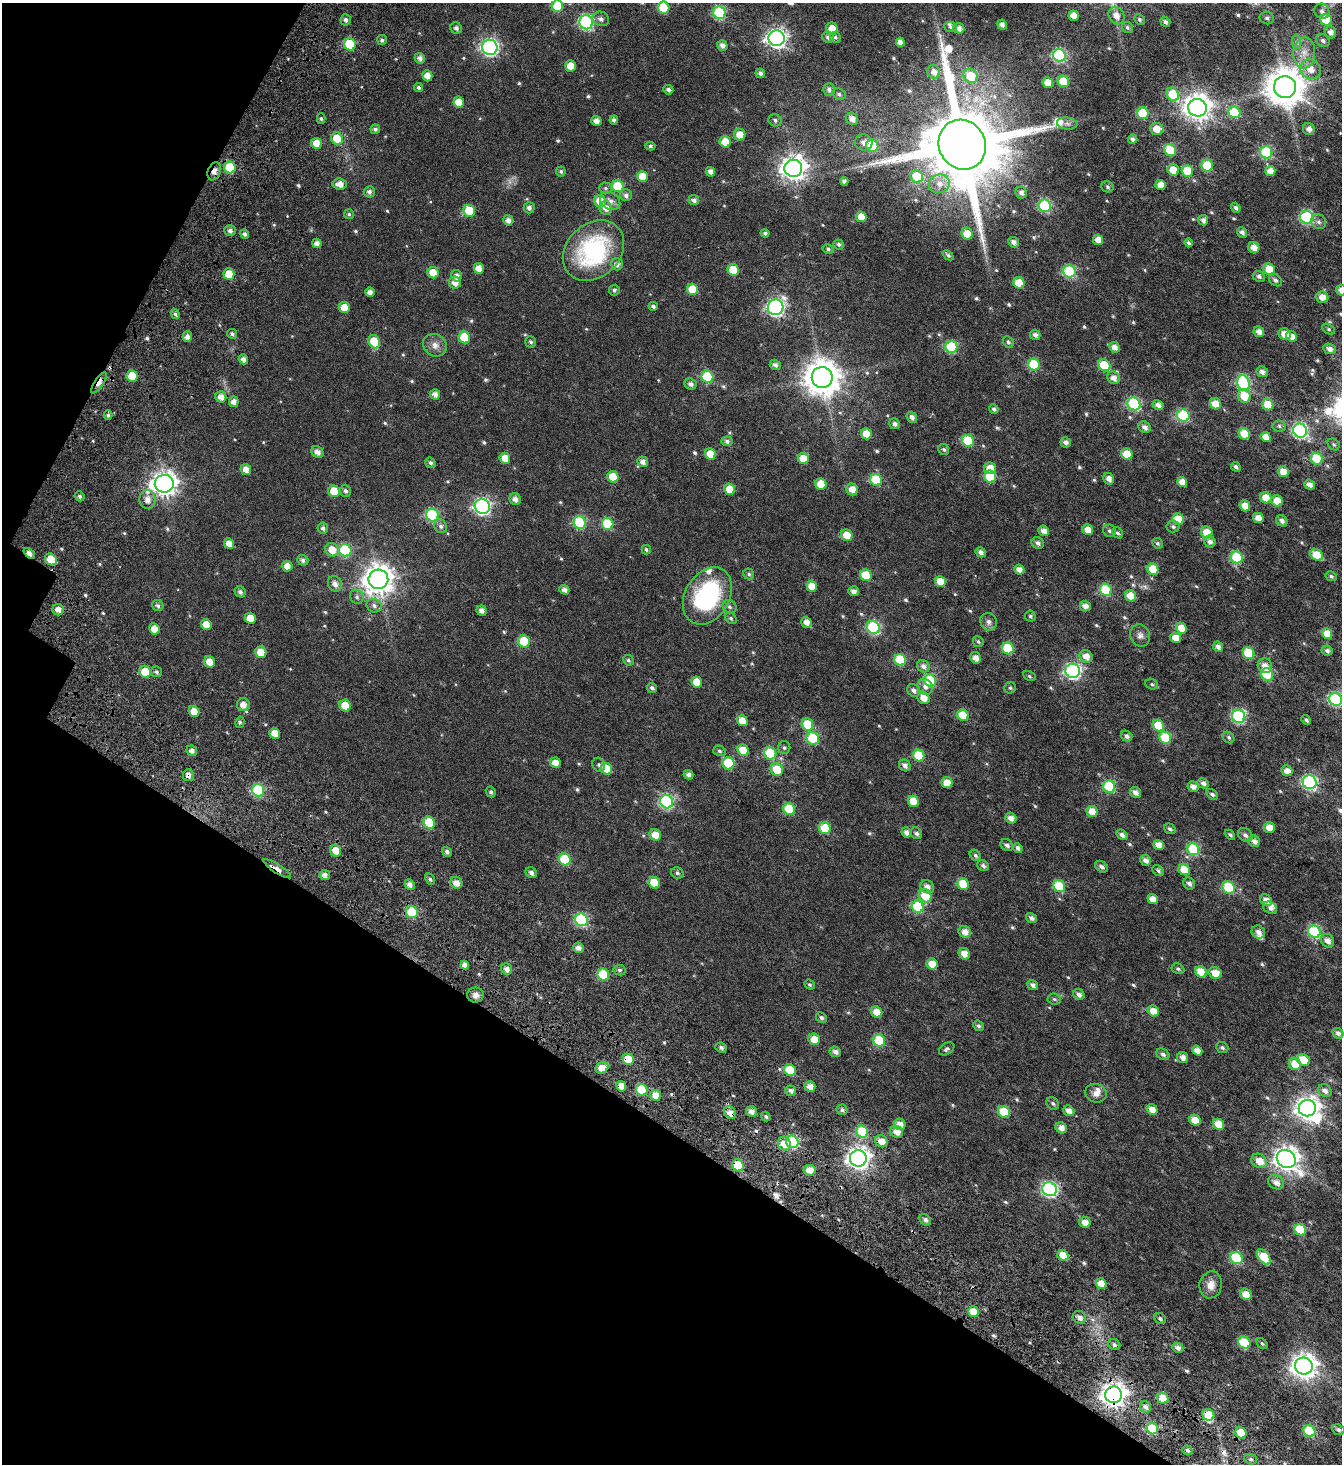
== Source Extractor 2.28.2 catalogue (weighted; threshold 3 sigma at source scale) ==
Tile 9 of 4 x 4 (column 1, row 3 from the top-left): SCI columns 489-1828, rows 1633-3094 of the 6271 x 6196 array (HDU 1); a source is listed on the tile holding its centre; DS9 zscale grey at full resolution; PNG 1344 x 1466 px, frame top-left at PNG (2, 3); each listed source drawn as its Kron ellipse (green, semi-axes under 4 px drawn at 4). Shown black and unused: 28% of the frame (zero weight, under 4 of 7 exposures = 11% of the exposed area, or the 3 px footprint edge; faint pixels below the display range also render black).
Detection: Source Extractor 2.28.2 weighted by HDU 2 'WHT'; one run over the whole footprint, this tile lists its part. Background 0.0166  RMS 0.0053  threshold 0.0218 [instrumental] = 3 sigma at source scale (4.09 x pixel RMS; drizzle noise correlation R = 1.36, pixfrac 0.8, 0.0396/0.0396 arcsec/px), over >= 5 px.
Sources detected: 613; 2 too faint to see at this stretch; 1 inside a brighter object's white glare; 4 cosmic-ray / hot-pixel residue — neither listed nor drawn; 7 inside a brighter listed object's ellipse — not listed separately; of the other 599, all 500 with FLUX_AUTO >= 0.758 (the completeness limit of this list) listed and drawn (99 fainter detections not listed), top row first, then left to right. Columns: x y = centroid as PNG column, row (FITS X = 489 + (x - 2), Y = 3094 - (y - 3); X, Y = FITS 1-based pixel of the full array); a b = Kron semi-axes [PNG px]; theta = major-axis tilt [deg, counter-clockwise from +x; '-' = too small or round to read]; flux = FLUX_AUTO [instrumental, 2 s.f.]
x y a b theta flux
557 6 6 5 - 16
664 8 6 5 - 21
1322 11 8 7 - 2.1
720 13 6 6 - 43
1074 16 5 5 - 4.4
1117 16 9 7 -60 3.3
1267 18 7 6 - 1.2
601 19 8 7 - 1.9
1139 19 6 5 - 0.87
346 20 5 5 - 1.5
1326 20 6 5 - 15
586 22 7 7 - 76
1165 22 5 4 - 1.3
1002 24 5 4 - 2.1
951 27 6 5 - 1.1
1127 27 6 5 - 0.85
456 28 6 5 - 1.5
832 28 6 5 - 4.6
959 28 5 5 - 2.4
1330 32 6 5 - 2.6
828 37 6 5 - 1.6
835 37 5 5 - 0.9
776 38 8 8 - 200
382 40 5 5 - 1.1
1323 41 7 6 - 1.4
900 42 4 4 - 3
1296 42 7 4 -89 1.1
350 44 6 5 - 25
722 46 5 5 - 2.3
490 47 8 7 - 120
1304 53 15 11 87 5.8
1059 55 6 6 - 62
420 58 5 5 - 2.1
570 66 5 5 - 6.5
1311 69 11 9 -37 5
934 72 7 6 - 2.7
760 73 5 4 - 1.7
427 76 5 5 - 4.1
971 76 7 6 - 13
1063 82 6 5 - 15
1048 83 5 5 - 6.9
1285 87 11 11 - 1100
419 88 5 4 - 1.1
829 89 6 5 - 1.6
668 90 5 4 - 1.4
839 94 7 5 -30 1.1
1173 94 7 5 -55 18
459 102 5 5 - 7.2
1197 108 9 9 - 460
1234 112 6 5 - 23
1143 113 6 5 - 20
321 119 5 4 - 0.78
852 119 6 5 - 3
614 120 4 4 - 1.4
775 120 7 6 - 1.2
596 121 5 5 - 2.8
1067 124 10 6 -7 1.6
375 129 5 4 - 1.2
1157 129 7 6 - 5.2
1309 129 6 6 - 2.5
740 135 6 5 - 6.7
337 139 6 5 - 9.9
1133 139 5 4 - 1.5
725 142 5 5 - 8.7
864 142 9 8 - 2.7
316 143 5 5 - 6.5
962 145 25 23 -61 7800
650 146 5 4 - 1
872 146 6 6 - 18
1170 150 6 5 - 14
1266 152 6 6 - 42
1207 166 6 5 - 20
230 167 6 6 - 18
793 168 9 8 - 390
1173 170 6 5 - 7.4
214 171 9 6 67 2.4
561 171 5 5 - 0.94
1187 171 6 5 - 15
1270 171 5 5 - 4.2
710 172 5 4 - 2.6
642 176 5 5 - 6.5
917 177 6 6 - 16
844 181 4 4 - 1.7
340 184 7 5 -5 3.8
939 184 10 9 - 3.5
1161 185 5 5 - 4.5
618 186 6 5 - 19
1107 187 6 5 - 0.95
605 188 6 5 - 0.86
369 192 5 5 - 1.5
1021 192 6 5 - 2.2
626 195 6 6 - 1.6
694 200 5 5 - 1.6
600 201 6 6 - 9.5
610 201 11 8 -35 2.6
1045 206 6 6 - 46
529 208 5 5 - 1.8
606 208 7 6 - 3.2
1236 208 5 4 - 1.3
469 211 6 5 - 14
349 214 5 5 - 0.82
861 217 5 5 - 6.8
1307 217 7 6 - 55
508 220 5 5 - 2.1
1203 220 5 5 - 2
1319 222 8 7 - 1.6
230 231 6 5 - 1.6
1242 232 5 5 - 1.6
765 233 4 4 - 1.1
245 234 4 4 - 1.4
967 234 6 5 - 6.1
1098 240 5 5 - 3.5
1013 242 6 5 - 2.3
317 243 5 4 - 2.1
1188 243 4 3 - 0.93
839 244 5 5 - 1.1
1254 248 6 5 - 3.3
828 249 6 4 -30 0.89
593 251 34 26 44 53
948 255 6 4 -41 0.79
617 264 6 6 - 2
479 268 5 5 - 4.4
1269 269 6 5 - 9.5
733 270 6 5 - 14
1069 271 6 6 - 44
433 273 6 5 - 6.8
229 274 6 5 - 8.2
456 276 6 5 - 2.3
1259 276 6 5 - 1.4
1275 280 7 5 -44 1.5
455 283 6 6 - 3.5
1019 283 6 5 - 10
692 289 6 5 - 11
614 290 5 5 - 1
1341 290 5 5 - 3.5
370 292 4 4 - 2.3
1322 297 6 5 - 4.4
653 306 4 4 - 1
776 307 8 7 - 130
344 308 6 5 - 6.3
175 314 5 4 - 1
1329 329 7 5 -28 0.79
1259 332 5 5 - 2.8
232 334 5 4 - 1.1
1284 334 6 5 - 5.3
1035 335 5 5 - 1.8
1291 336 5 5 - 3.7
187 337 5 5 - 2.4
464 337 6 5 - 16
374 342 7 5 -62 12
531 342 6 5 - 1.1
1008 342 6 5 - 0.93
435 345 12 11 - 3.4
951 347 6 6 - 34
1115 347 6 5 - 2.8
1329 349 6 5 - 2.1
243 359 5 4 - 2.2
1034 364 6 5 - 22
775 365 6 5 - 1.5
1104 365 6 5 - 18
1262 372 6 5 - 2.3
132 376 6 5 - 9.8
707 377 6 6 - 26
822 377 10 10 - 940
1113 378 7 6 - 3
99 383 12 4 57 5.4
1243 383 8 6 -71 54
691 384 6 5 - 1.7
435 394 5 5 - 2.5
1244 396 7 6 - 8.6
221 397 6 5 - 3.4
234 402 5 5 - 2.6
1134 404 7 6 - 53
1216 404 6 5 - 8.6
1158 405 5 4 - 2.6
1268 405 6 5 - 8.8
994 409 5 4 - 1.2
108 415 4 4 - 0.85
1183 416 6 6 - 36
912 417 5 5 - 2.2
894 424 5 5 - 1.5
1279 426 6 5 - 0.9
1145 427 6 5 - 2.1
1300 431 7 6 - 84
866 434 5 5 - 7.5
1244 434 6 5 - 12
1266 437 5 5 - 5
727 441 5 5 - 1.3
968 441 6 5 - 23
1066 442 5 5 - 2
1334 444 6 5 - 0.84
944 449 6 5 - 1
317 452 6 5 - 2.3
710 454 6 5 - 8.1
1127 454 6 5 - 11
505 458 5 5 - 5.7
803 459 6 5 - 8
1317 459 6 5 - 22
643 462 5 5 - 2.3
430 463 5 5 - 1.1
1236 467 5 4 - 1.2
990 468 6 5 - 6.2
246 469 6 5 - 3.3
1283 472 5 5 - 6.1
613 477 6 5 - 10
990 477 6 5 - 18
1109 479 6 5 - 2.8
876 480 6 5 - 22
1182 482 5 5 - 4.4
164 484 9 9 - 390
821 484 5 5 - 9
1309 485 6 5 - 2.3
730 489 6 5 - 8.3
852 489 6 5 - 5
334 491 6 5 - 9.8
345 491 6 5 - 1.4
80 496 5 5 - 1.3
1266 498 6 5 - 6
515 499 6 5 - 2.3
148 500 9 8 - 3.1
1277 501 6 5 - 7.2
482 506 7 7 - 120
1245 506 5 5 - 5.4
432 515 6 6 - 44
1258 518 5 5 - 3.9
1178 519 6 5 - 11
1282 521 6 5 - 2
580 523 6 6 - 38
608 524 6 5 - 22
441 526 7 6 - 1.4
1173 527 6 6 - 1.1
323 528 5 5 - 1.4
1088 530 5 5 - 4.3
1044 531 5 5 - 3.1
1110 531 6 6 - 1.2
1207 532 6 5 - 7.8
1118 533 6 5 - 0.89
847 535 6 5 - 6.5
1210 542 6 5 - 2
1038 543 6 5 - 1.6
1157 543 5 5 - 0.78
229 544 5 5 - 3.6
332 550 7 6 - 6.8
345 550 6 6 - 37
646 550 5 4 - 0.88
981 552 5 4 - 2.1
29 553 6 4 -40 3.8
1317 555 7 5 -36 11
1237 557 6 6 - 30
51 559 6 5 - 8.7
303 560 5 5 - 1.5
287 566 5 5 - 3.4
1153 569 6 5 - 11
1019 570 5 5 - 2.8
749 574 6 5 - 0.95
866 575 6 5 - 14
1331 576 6 4 -28 0.99
378 579 10 9 - 620
940 581 5 5 - 7.1
335 584 8 7 - 2.9
812 586 5 5 - 7
564 590 5 4 - 2.2
1106 590 6 5 - 28
854 591 5 5 - 2.1
240 592 6 5 - 1.4
707 596 30 22 60 51
1130 596 6 5 - 8
357 597 7 6 - 1.2
158 606 6 5 - 1.3
374 606 8 6 -21 1.7
1085 606 5 5 - 3
730 607 7 6 - 1.2
58 610 6 5 - 2.9
482 610 5 5 - 2.4
1030 616 5 5 - 0.76
250 618 5 5 - 5.3
731 618 6 5 - 0.9
806 622 5 5 - 3.3
989 622 9 8 - 2.1
206 624 5 5 - 5.1
873 627 6 6 - 52
1181 628 5 5 - 7
154 629 6 5 - 5.1
1327 634 5 5 - 6.2
1140 635 11 9 -65 2.4
1176 638 5 5 - 5.6
524 641 6 5 - 21
978 642 5 5 - 0.77
1218 647 5 5 - 2.1
1008 648 6 5 - 23
1327 651 5 5 - 1.5
261 652 6 5 - 7.3
1249 653 6 5 - 21
1086 656 7 6 - 3.9
975 658 6 5 - 3.1
628 660 6 5 - 0.89
900 660 6 5 - 21
210 662 6 5 - 4.8
923 666 7 5 -35 2
1265 666 7 7 - 3.9
1073 671 7 7 - 110
145 672 6 5 - 10
156 672 5 5 - 0.96
1267 674 6 6 - 26
1029 676 7 4 -29 0.78
930 680 6 6 - 30
697 682 6 5 - 6.8
1152 684 6 5 - 0.84
925 687 9 7 -55 2
652 688 5 4 - 1.2
1010 688 6 5 - 0.86
913 690 7 6 - 1.8
923 698 6 5 - 4.3
1335 699 7 6 - 59
243 705 6 6 - 3.5
345 706 6 5 - 9.2
194 711 6 5 - 5.2
963 715 6 5 - 12
1239 716 7 6 - 67
1306 720 5 4 - 0.96
742 721 6 5 - 6.1
240 722 5 4 - 0.81
807 724 6 5 - 14
1158 725 6 5 - 12
275 733 5 5 - 5.1
1127 736 6 5 - 1.6
1229 737 6 5 - 0.92
813 738 6 6 - 23
1165 738 6 5 - 21
784 748 6 6 - 1
743 750 6 5 - 10
192 751 5 5 - 2
719 751 6 5 - 1.1
770 753 6 6 - 28
919 755 6 5 - 19
555 763 5 5 - 4.2
728 763 6 6 - 18
599 765 7 6 - 1.1
905 765 6 5 - 2.1
606 769 6 5 - 9.8
777 770 6 6 - 13
1287 771 6 5 - 3.7
188 775 6 5 - 2.2
689 775 5 4 - 1.8
1310 782 7 6 - 79
947 783 5 5 - 5.6
1203 783 6 5 - 1.6
1109 787 6 6 - 32
1193 787 6 5 - 2.6
258 790 6 6 - 40
491 792 5 5 - 0.93
1135 792 6 5 - 2.4
1212 794 6 4 -33 1.1
913 801 5 5 - 8.6
667 802 7 6 - 64
789 809 6 5 - 21
1092 812 6 5 - 7.3
1011 818 6 5 - 2.8
429 823 6 5 - 17
825 828 6 5 - 17
1269 828 5 5 - 4.5
1170 829 6 5 - 1.1
906 832 5 5 - 2.2
916 833 6 5 - 1.3
655 835 6 5 - 4.8
1122 835 6 4 -34 1.9
1230 835 6 4 -41 0.99
1245 835 8 6 -42 1.7
1254 841 6 5 - 2.1
1007 845 7 5 -37 1.6
1158 845 5 5 - 3.7
1018 848 5 4 - 1.7
1193 849 6 5 - 35
336 851 6 5 - 6
447 852 5 4 - 1.4
975 855 6 5 - 1
565 859 6 5 - 20
1146 860 6 5 - 2.4
983 866 6 5 - 1.3
1101 867 7 5 -36 1.4
277 869 16 4 -33 6.7
1184 869 6 5 - 8.7
1158 871 6 5 - 1.1
531 873 6 5 - 1.8
677 873 6 5 - 0.94
325 875 5 5 - 2.2
430 879 6 4 -61 0.91
456 883 6 5 - 3.6
654 883 6 5 - 10
1189 883 6 5 - 1.5
963 884 6 5 - 14
410 885 5 5 - 2.3
1059 886 6 5 - 20
927 887 7 6 - 2.8
1229 888 6 5 - 30
925 896 7 6 - 12
1153 899 5 5 - 4.6
1266 900 6 5 - 3.2
918 907 6 5 - 30
1270 908 7 5 -29 1.9
412 912 6 6 - 28
1031 918 6 4 -34 1.5
581 920 6 6 - 45
965 932 6 5 - 3.9
1258 932 7 6 - 2.1
1314 932 6 6 - 47
1328 941 7 6 - 2.6
578 948 5 5 - 2.2
964 954 6 5 - 4
932 964 5 5 - 8
465 965 4 4 - 2.8
507 969 6 5 - 2.2
1178 969 7 5 -27 0.93
619 970 6 5 - 1
1201 972 6 5 - 8
1215 973 6 6 - 5.2
603 975 6 5 - 21
809 985 5 4 - 0.81
1033 985 6 5 - 1.9
1079 994 6 5 - 1.9
475 995 8 7 - 2.3
1054 999 6 5 - 0.91
1153 1011 6 5 - 5.6
877 1012 6 5 - 6.2
821 1018 6 5 - 1.2
978 1026 6 5 - 1
1338 1033 6 5 - 1.6
814 1039 6 5 - 6.1
879 1040 6 5 - 25
721 1047 6 5 - 1.2
1222 1048 6 5 - 1
947 1049 8 5 34 1.2
1197 1051 5 4 - 4.5
835 1052 6 5 - 1.9
1163 1054 7 5 -34 1.2
1183 1057 6 5 - 2.8
628 1059 5 5 - 11
1303 1060 6 5 - 15
1295 1064 6 6 - 8.2
602 1068 7 5 31 6.1
790 1070 6 5 - 17
621 1086 5 5 - 4.8
810 1086 5 5 - 2.9
642 1090 6 5 - 19
791 1091 5 5 - 1.7
1325 1091 7 6 - 2.3
1096 1093 11 9 -15 2.8
656 1095 6 5 - 6
1053 1103 7 5 -44 1
1307 1108 8 8 - 340
1152 1109 6 5 - 4.2
842 1110 5 5 - 1.4
751 1111 5 5 - 2.9
1069 1111 6 5 - 2.9
1004 1112 6 5 - 17
730 1113 7 5 -54 3.9
766 1116 5 4 - 1
1195 1120 6 5 - 5.9
900 1124 6 5 - 4.1
1219 1124 6 5 - 8.2
1061 1128 6 5 - 3.2
862 1132 6 5 - 24
897 1132 6 6 - 4.1
881 1141 7 5 -32 4.3
792 1142 6 6 - 53
784 1144 7 6 - 5.7
858 1158 8 8 - 300
1286 1159 10 8 -39 380
1259 1161 8 6 -34 5.4
738 1165 6 5 - 18
810 1170 6 5 - 4.1
1276 1182 8 6 -29 3.1
1050 1189 7 7 - 93
925 1220 6 5 - 1.4
1085 1222 6 5 - 3.9
1300 1230 6 5 - 16
1063 1255 6 5 - 6.4
1264 1257 9 5 -53 12
1236 1258 6 6 - 36
1101 1283 5 5 - 6.1
1211 1285 13 11 81 4.5
1246 1294 6 5 - 5.9
973 1312 5 5 - 8.8
1079 1317 7 6 - 2.2
1160 1319 6 5 - 0.93
1244 1343 6 5 - 22
1262 1344 6 4 -48 0.77
1114 1345 6 5 - 1.3
1178 1348 6 4 -27 2.1
1304 1366 9 8 - 410
1114 1395 8 8 - 410
1163 1398 6 5 - 8.7
1145 1407 6 5 - 2.2
1208 1415 6 5 - 8.7
1152 1429 6 5 - 22
1338 1430 6 5 - 1.2
1309 1431 6 5 - 30
1241 1433 6 5 - 9.5
1187 1450 5 4 - 1
1251 1459 6 5 - 0.92
Overlapping masked pixels (flux is a lower limit): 12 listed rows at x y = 350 44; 214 171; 132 376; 99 383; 29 553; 188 775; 277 869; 628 1059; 621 1086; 730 1113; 738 1165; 1114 1395
Isophote crosses this tile's border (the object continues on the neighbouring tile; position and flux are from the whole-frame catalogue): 3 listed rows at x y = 557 6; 1341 290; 1335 699